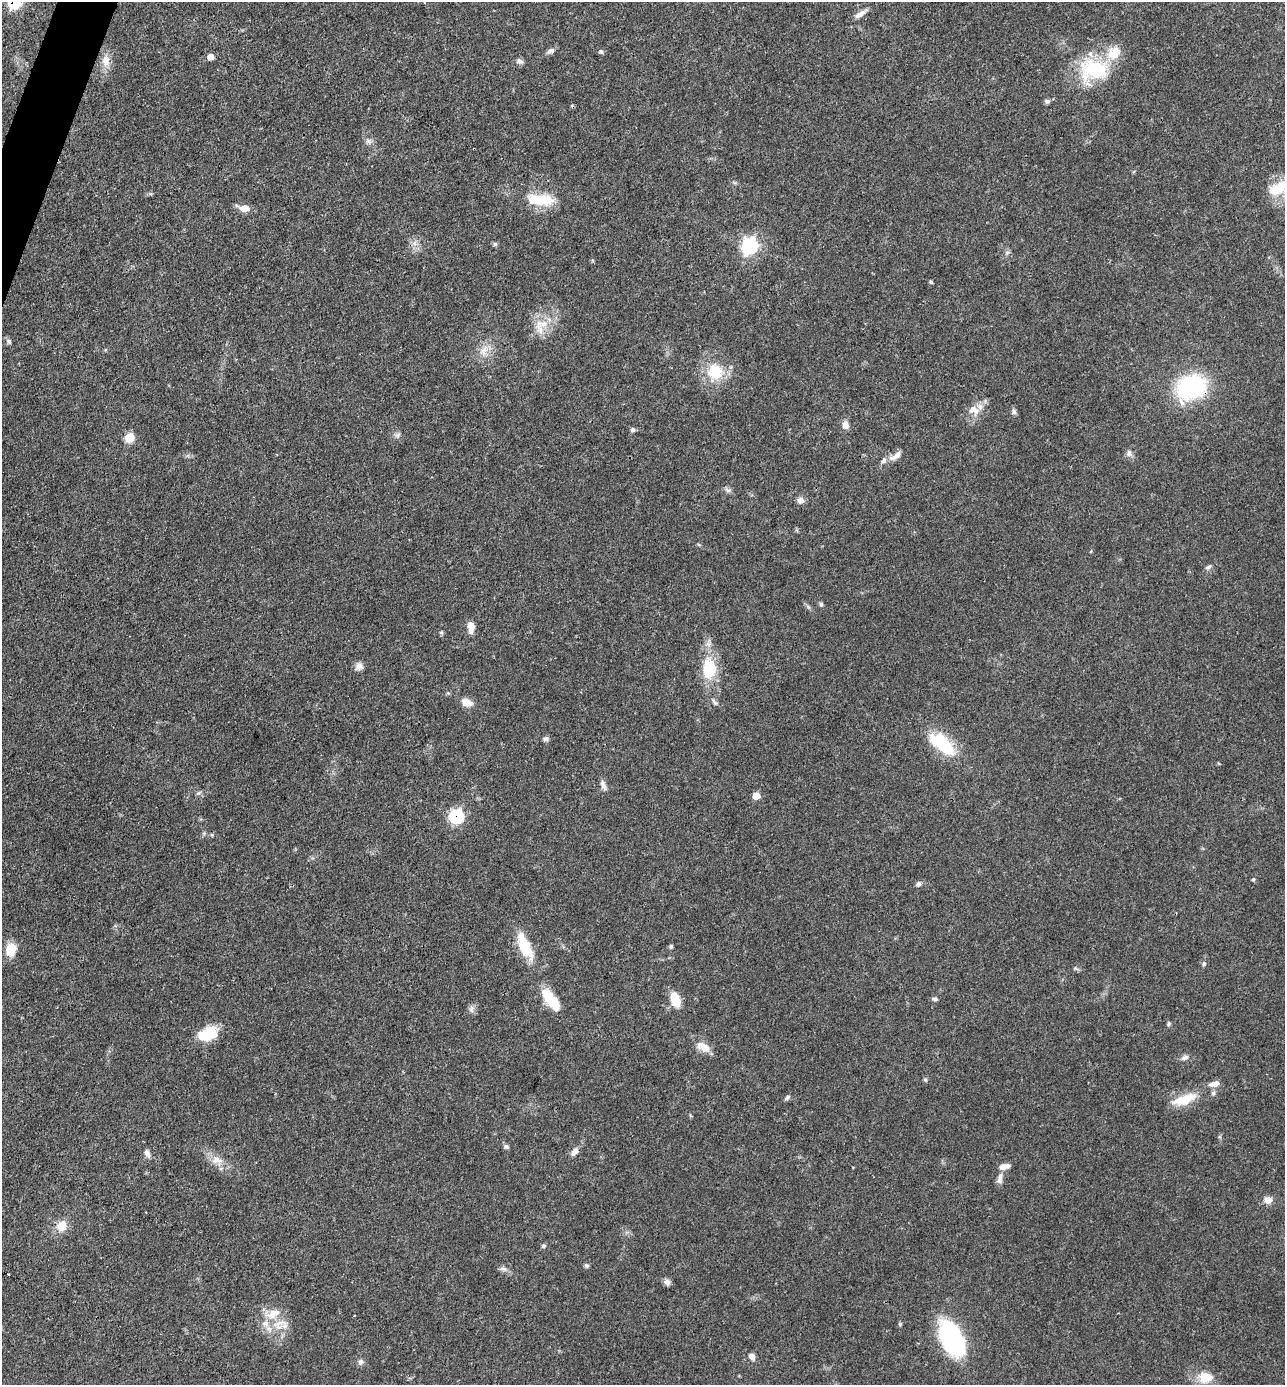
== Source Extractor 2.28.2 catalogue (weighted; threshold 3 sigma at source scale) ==
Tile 11 of 4 x 4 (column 3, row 3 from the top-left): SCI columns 2708-3990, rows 1383-2765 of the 5547 x 5532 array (HDU 1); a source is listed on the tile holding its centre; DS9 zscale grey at full resolution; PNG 1287 x 1387 px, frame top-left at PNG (2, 2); no overlay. Shown black and unused: <1% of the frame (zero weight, under 3 of 4 exposures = <1% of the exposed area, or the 3 px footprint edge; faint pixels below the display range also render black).
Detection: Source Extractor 2.28.2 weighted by HDU 2 'WHT'; one run over the whole footprint, this tile lists its part. Background 0.102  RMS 0.0041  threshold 0.0183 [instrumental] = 3 sigma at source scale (4.5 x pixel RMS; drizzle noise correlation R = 1.50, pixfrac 1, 0.05/0.05 arcsec/px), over >= 5 px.
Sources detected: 94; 1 inside a brighter object's white glare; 2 cosmic-ray / hot-pixel residue — not listed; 6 inside a brighter listed object's ellipse — not listed separately; the other 85 listed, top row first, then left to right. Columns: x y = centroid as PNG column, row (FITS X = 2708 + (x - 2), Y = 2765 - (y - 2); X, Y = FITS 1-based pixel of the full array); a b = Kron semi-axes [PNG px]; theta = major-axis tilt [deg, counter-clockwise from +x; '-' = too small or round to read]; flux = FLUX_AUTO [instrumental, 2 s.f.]
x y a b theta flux
15 2 8 7 - 42
860 14 17 6 32 2.5
550 51 12 6 27 1.5
601 52 6 5 - 0.78
210 57 6 6 - 2.9
106 61 16 11 86 4.2
519 61 9 6 -23 1.3
1093 69 41 29 3 27
1047 101 8 6 -17 0.94
368 141 7 7 - 1.2
1278 188 31 15 26 11
540 200 39 15 -5 13
244 208 13 8 -2 3.6
414 243 7 4 -71 1.2
495 244 6 4 -19 0.66
750 246 8 7 - 92
1007 252 7 4 1 0.75
931 282 6 3 -45 0.48
543 324 13 11 36 5.6
9 341 8 6 -55 1
484 349 17 7 43 3.7
715 372 25 22 -67 14
1191 387 24 19 28 52
973 410 17 11 -20 4.2
1014 412 8 6 -74 1
845 425 11 8 -89 2.5
633 430 7 6 - 0.86
398 435 8 6 23 1.1
130 438 7 6 - 11
1129 453 9 7 73 1.6
894 457 15 7 15 2.5
728 490 8 5 -30 1.1
800 500 8 7 - 2.3
1091 551 4 3 - 0.38
1208 567 9 5 34 1
821 604 6 5 - 0.69
471 627 13 7 -88 3.6
441 633 6 4 0 0.57
359 666 10 9 - 2.1
709 669 20 15 88 16
467 702 13 8 -18 4
714 702 12 4 -52 1
546 739 6 6 - 1.3
942 743 34 16 -41 21
603 785 13 6 -67 1.9
756 796 5 5 - 6.4
456 817 8 7 - 44
1253 879 5 4 - 0.6
918 884 7 6 - 1.3
524 946 38 14 -66 13
671 946 6 4 70 0.61
11 949 14 11 73 6.9
1204 964 6 6 - 0.86
1075 968 7 4 -18 0.65
548 997 22 13 -67 8.6
935 999 7 5 -10 0.8
675 1000 18 11 -72 6.7
472 1009 10 7 78 1.5
1169 1024 6 5 - 0.65
208 1034 24 14 19 11
705 1047 17 12 -17 4.1
1185 1058 11 6 23 1.5
925 1080 6 4 0 0.53
1214 1084 13 7 13 2.9
787 1098 8 5 40 0.96
1184 1099 32 11 18 10
506 1147 8 6 -15 0.99
574 1152 14 8 51 2.4
147 1153 10 7 -63 1.8
217 1160 16 10 -7 4.3
1004 1166 12 6 12 2.8
1000 1179 16 7 79 2.1
1268 1200 9 8 - 2.9
61 1226 13 11 58 5.7
543 1246 6 5 - 0.73
586 1265 6 5 - 0.72
503 1269 12 5 -16 1.4
667 1282 8 7 - 1.6
273 1314 20 11 28 6.6
900 1324 5 5 - 0.56
285 1326 9 7 47 2.2
952 1338 33 19 -68 60
752 1356 8 6 -63 2.2
360 1362 8 7 - 1.3
1205 1377 19 14 -6 7.4
Overlapping masked pixels (flux is a lower limit): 3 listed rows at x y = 15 2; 1191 387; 456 817
Isophote crosses this tile's border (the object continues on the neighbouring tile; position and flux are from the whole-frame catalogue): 2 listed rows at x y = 15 2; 1278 188